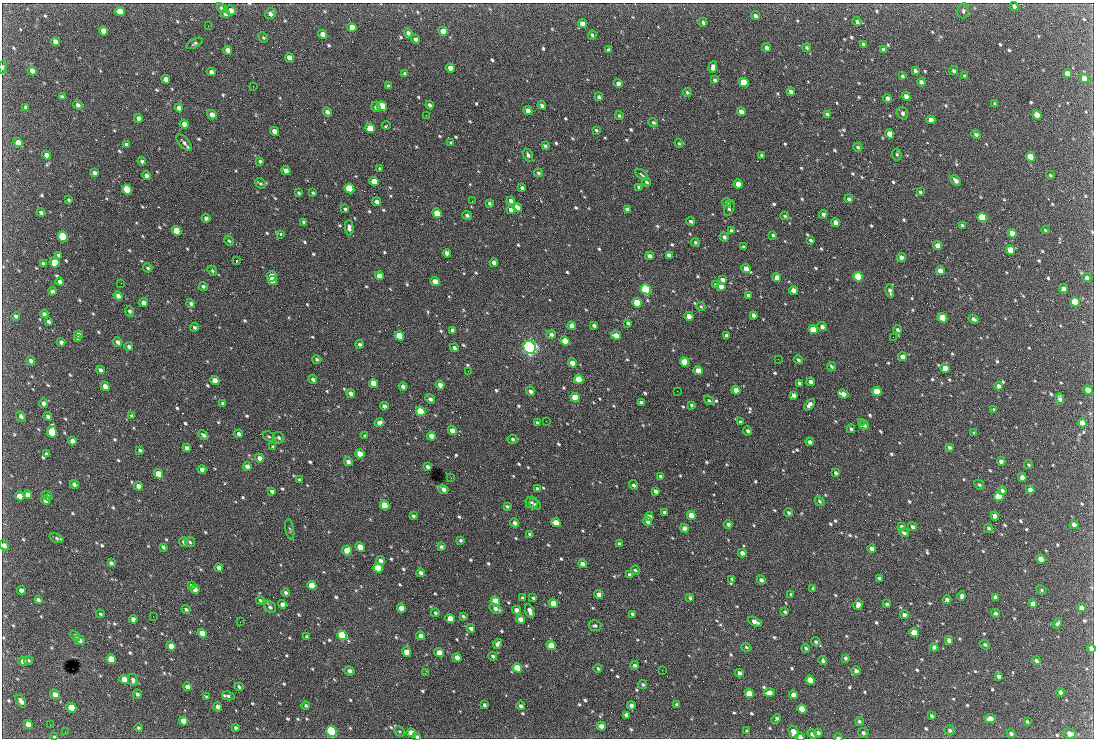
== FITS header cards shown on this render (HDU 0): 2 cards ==
NAXIS1  =                 1092 /fastest changing axis
NAXIS2  =                  736 /next to fastest changing axis

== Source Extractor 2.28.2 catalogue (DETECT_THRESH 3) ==
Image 1092 x 736 px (HDU 0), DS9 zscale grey, 1 PNG px = 1 image px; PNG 1096 x 740 px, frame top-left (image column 1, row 736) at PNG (2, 3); each listed source drawn as its Kron ellipse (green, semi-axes under 4 px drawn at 4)
Background 2840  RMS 49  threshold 146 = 3 sigma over >= 5 px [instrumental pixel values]
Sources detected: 794; of the 794, the 500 brightest by FLUX_AUTO listed and drawn (294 fainter detections omitted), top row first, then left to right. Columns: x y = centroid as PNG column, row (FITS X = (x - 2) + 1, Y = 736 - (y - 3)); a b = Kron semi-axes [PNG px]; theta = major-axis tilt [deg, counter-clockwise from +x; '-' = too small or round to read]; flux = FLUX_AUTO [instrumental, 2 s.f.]
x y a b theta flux
1014 6 4 4 - 1.2e+04
221 8 5 4 - 6.4e+03
231 10 5 5 - 1.9e+04
120 11 5 4 - 6.0e+04
963 11 7 6 - 7.0e+03
225 14 4 4 - 1.3e+04
270 14 6 5 - 1.4e+04
755 16 4 4 - 9.0e+03
703 22 4 4 - 8.7e+03
857 22 5 4 - 8.6e+03
582 24 4 4 - 2.7e+04
208 26 2 2 - 4.8e+03
352 27 5 4 - 4.6e+04
103 31 5 4 - 3.5e+04
443 31 5 4 - 3.2e+04
408 33 4 4 - 1.2e+04
323 34 4 4 - 2.5e+04
592 35 4 3 - 6.0e+03
263 38 5 4 - 4.5e+03
415 39 5 4 - 1.1e+04
55 42 5 4 - 2.0e+04
195 43 9 4 28 5.7e+03
863 44 4 3 - 5.9e+03
766 48 4 3 - 1.4e+04
807 48 4 4 - 5.5e+03
883 49 4 3 - 8.4e+03
228 50 4 4 - 2.5e+04
608 50 4 3 - 6.4e+03
289 58 5 4 - 2.1e+04
3 67 6 3 86 4.5e+03
713 67 6 4 84 1.5e+04
450 68 4 4 - 2.6e+04
32 71 5 4 - 1.6e+04
915 71 4 3 - 8.6e+03
954 71 4 3 - 5.9e+03
211 72 4 3 - 1.2e+04
405 73 4 4 - 6.1e+03
1067 73 5 4 - 3.6e+04
902 76 4 4 - 6.2e+03
965 76 3 3 - 6.3e+03
166 79 4 4 - 1.9e+04
1085 79 5 4 - 4.9e+04
715 80 4 3 - 7.4e+03
744 82 5 4 - 1.3e+05
921 82 4 4 - 1.3e+04
618 83 4 4 - 1.6e+04
253 86 2 2 - 1.9e+04
388 86 4 3 - 5.0e+03
687 92 4 4 - 5.7e+03
791 92 4 3 - 1.2e+04
906 96 4 4 - 2.2e+04
62 97 4 4 - 9.7e+03
599 97 4 4 - 7.0e+03
887 98 4 4 - 1.0e+04
995 104 4 3 - 6.0e+03
78 105 5 4 - 1.1e+04
430 105 4 3 - 9.4e+03
542 105 4 3 - 1.1e+04
382 106 5 4 - 1.4e+05
26 107 4 3 - 6.8e+03
376 107 5 4 - 1.1e+04
179 108 4 4 - 1.6e+04
528 111 5 4 - 3.0e+04
327 112 5 4 - 1.1e+04
741 112 4 4 - 3.0e+04
903 113 6 5 - 9.3e+03
827 114 4 3 - 6.4e+03
212 115 5 4 - 1.7e+04
426 115 2 2 - 1.1e+04
619 115 4 3 - 5.7e+03
1037 115 5 4 - 9.3e+04
138 118 4 4 - 1.6e+04
931 120 4 4 - 2.5e+04
653 122 5 4 - 5.0e+03
184 124 4 4 - 2.0e+04
386 126 4 2 - 4.6e+03
370 128 5 4 - 1.3e+05
596 130 4 3 - 5.0e+03
274 131 4 4 - 2.2e+04
890 134 5 4 - 5.1e+04
976 134 4 3 - 8.1e+03
18 143 5 4 - 3.1e+04
184 143 10 5 -49 1.0e+04
451 143 4 3 - 5.3e+03
679 143 4 4 - 4.4e+03
126 145 4 3 - 9.0e+03
545 146 4 3 - 7.2e+03
858 147 4 4 - 5.4e+03
897 154 6 4 -83 5.9e+03
46 155 4 4 - 1.7e+04
528 155 7 4 -61 8.8e+03
761 155 4 3 - 8.7e+03
1031 157 5 4 - 7.1e+04
142 161 4 3 - 8.0e+03
260 161 4 3 - 5.0e+03
380 169 3 3 - 6.2e+03
286 171 5 4 - 1.9e+04
94 173 4 3 - 8.9e+03
538 173 4 4 - 5.2e+03
146 175 4 4 - 1.1e+04
642 175 7 3 -39 6.1e+03
1050 175 4 3 - 4.6e+03
374 181 5 4 - 5.1e+04
956 181 6 4 -45 1.4e+04
646 182 4 3 - 5.6e+03
261 183 5 4 - 4.9e+03
738 184 4 4 - 3.7e+04
639 187 4 3 - 6.6e+03
349 188 5 4 - 2.3e+05
522 188 4 3 - 8.5e+03
127 190 5 4 - 1.9e+05
920 192 4 3 - 5.3e+03
299 193 3 3 - 4.8e+03
313 193 3 3 - 4.5e+03
849 199 4 4 - 8.9e+03
69 200 3 3 - 4.8e+03
472 201 2 2 - 6.5e+03
511 201 4 3 - 1.4e+04
377 202 4 3 - 1.1e+04
489 203 4 3 - 5.8e+03
727 203 4 4 - 5.3e+03
517 207 5 4 - 2.6e+04
729 208 8 4 70 8.6e+03
345 209 4 3 - 6.2e+03
627 209 4 3 - 8.7e+03
511 210 4 4 - 2.3e+04
41 212 4 4 - 7.4e+03
437 213 5 4 - 7.6e+04
823 214 4 3 - 1.0e+04
467 215 5 4 - 7.9e+03
785 216 4 3 - 4.7e+03
982 217 5 4 - 2.3e+05
206 218 4 3 - 1.1e+04
691 221 4 4 - 6.1e+03
304 222 4 3 - 7.8e+03
836 223 4 4 - 2.4e+04
962 225 3 3 - 5.0e+03
349 228 7 4 -86 1.1e+04
1045 230 4 3 - 4.7e+03
176 231 5 4 - 8.2e+04
731 231 4 3 - 9.8e+03
1012 233 4 4 - 3.9e+04
280 234 3 3 - 7.1e+03
773 235 3 3 - 5.6e+03
63 236 5 4 - 2.8e+05
724 237 5 4 - 7.7e+03
810 240 3 3 - 6.0e+03
229 241 5 3 - 4.9e+03
695 242 4 4 - 5.0e+03
938 245 4 4 - 3.1e+04
744 247 3 3 - 6.3e+03
1010 250 5 4 - 8.5e+04
447 253 4 3 - 1.5e+04
59 255 4 3 - 7.5e+03
669 255 4 4 - 1.4e+04
650 256 4 4 - 1.5e+04
901 257 4 4 - 2.1e+04
236 261 3 2 - 1.1e+05
55 262 5 4 - 1.0e+05
494 263 4 4 - 1.7e+04
43 264 4 3 - 9.2e+03
148 268 5 4 - 5.3e+03
746 269 5 4 - 3.1e+04
212 271 5 4 - 4.7e+03
941 271 4 4 - 3.3e+04
272 276 5 5 - 6.3e+04
379 276 4 4 - 3.5e+04
777 277 4 4 - 2.2e+04
858 277 5 4 - 2.5e+05
1087 278 4 4 - 1.2e+04
272 280 5 4 - 6.9e+04
722 280 4 4 - 1.3e+04
60 282 4 3 - 1.2e+04
435 282 5 4 - 4.1e+04
121 283 2 2 - 9.0e+03
716 285 4 3 - 5.7e+03
203 286 4 4 - 6.7e+03
721 287 4 4 - 2.4e+04
646 289 5 4 - 5.5e+05
1064 289 4 4 - 2.1e+04
793 290 4 4 - 3.0e+04
52 291 4 3 - 9.2e+03
890 291 7 3 -76 9.9e+03
748 295 3 3 - 7.0e+03
118 296 5 4 - 1.6e+04
1075 302 5 4 - 2.0e+05
143 303 5 4 - 1.9e+04
637 303 5 4 - 1.5e+05
191 304 5 4 - 7.6e+03
701 307 5 3 - 4.5e+03
130 311 5 4 - 7.3e+03
44 314 4 3 - 8.7e+03
754 315 4 3 - 1.1e+04
16 316 4 3 - 7.3e+03
689 316 4 4 - 3.5e+04
943 318 5 4 - 9.0e+04
974 319 5 3 - 1.0e+04
48 322 4 3 - 8.0e+03
628 323 4 3 - 6.1e+03
594 325 4 3 - 7.2e+03
571 326 4 4 - 2.1e+04
195 327 4 4 - 6.5e+03
822 327 5 4 - 1.1e+04
452 330 4 3 - 9.6e+03
813 330 5 4 - 8.6e+04
897 330 4 3 - 6.5e+03
78 335 4 4 - 1.2e+04
551 335 5 4 - 9.9e+03
616 335 5 4 - 3.1e+04
726 335 4 3 - 8.2e+03
399 336 5 4 - 1.2e+05
893 337 2 2 - 1.4e+04
77 339 4 3 - 4.9e+03
565 341 5 4 - 9.9e+04
61 342 4 3 - 9.5e+03
118 342 5 4 - 1.1e+04
360 344 4 3 - 7.0e+03
129 346 4 3 - 7.2e+03
530 347 7 6 - 1.3e+06
454 348 4 4 - 8.3e+03
902 357 4 4 - 1.9e+04
316 359 4 4 - 5.3e+03
778 359 2 2 - 1.1e+04
798 360 4 3 - 7.5e+03
31 361 5 4 - 9.1e+03
684 362 5 4 - 1.4e+05
572 363 4 4 - 2.6e+04
831 366 5 4 - 5.9e+03
945 368 5 4 - 4.0e+04
100 370 4 3 - 9.1e+03
468 371 2 2 - 5.7e+03
698 371 5 4 - 3.4e+04
313 379 4 3 - 9.5e+03
579 379 5 4 - 1.1e+05
215 381 5 4 - 4.0e+04
811 382 4 4 - 1.5e+04
374 383 5 4 - 5.5e+04
799 383 4 3 - 1.2e+04
440 385 4 4 - 1.9e+04
105 386 4 4 - 2.3e+04
403 386 4 3 - 1.2e+04
999 386 4 3 - 1.3e+04
736 390 4 4 - 2.8e+04
1088 390 5 4 - 5.4e+04
531 391 4 4 - 1.0e+04
677 391 2 2 - 5.3e+03
877 391 5 4 - 1.4e+05
351 394 4 4 - 1.7e+04
843 394 5 4 - 2.2e+04
793 395 4 4 - 1.2e+04
575 398 5 4 - 8.6e+04
430 399 5 4 - 1.1e+04
1060 399 6 4 -86 1.2e+04
709 400 5 3 - 5.0e+03
43 403 5 4 - 1.0e+04
222 403 4 3 - 5.2e+03
641 403 4 3 - 9.9e+03
691 405 4 3 - 4.6e+03
809 405 6 4 53 1.6e+04
384 406 4 3 - 1.2e+04
994 409 3 3 - 4.8e+03
420 411 5 4 - 1.6e+05
21 416 5 4 - 1.0e+04
48 416 4 3 - 9.2e+03
132 416 4 3 - 5.4e+03
546 421 2 2 - 6.5e+03
741 422 4 3 - 7.7e+03
861 422 3 2 - 6.3e+03
379 423 5 4 - 1.5e+04
537 423 4 3 - 6.5e+03
1082 423 5 4 - 4.4e+04
864 425 5 4 - 9.3e+03
851 429 4 3 - 6.4e+03
452 431 4 4 - 2.9e+04
748 431 4 4 - 9.5e+03
52 432 6 5 - 1.5e+05
974 433 3 3 - 4.6e+03
238 434 4 3 - 1.1e+04
203 435 6 4 -46 7.6e+03
269 436 6 4 -31 5.2e+03
365 436 3 3 - 4.6e+03
431 436 4 4 - 2.9e+04
279 438 6 5 - 7.0e+03
513 439 5 4 - 6.0e+03
72 441 4 4 - 1.4e+04
809 442 4 3 - 1.2e+04
273 447 4 3 - 6.7e+03
950 447 4 3 - 7.2e+03
187 448 4 3 - 1.1e+04
140 450 4 3 - 5.9e+03
46 454 4 4 - 5.4e+03
360 454 5 4 - 4.4e+04
260 458 5 4 - 1.9e+04
1001 461 4 4 - 1.6e+04
348 462 4 3 - 1.2e+04
1029 465 4 4 - 4.8e+03
247 466 4 3 - 1.5e+04
427 467 4 3 - 8.0e+03
202 470 4 4 - 1.7e+04
836 473 4 4 - 6.1e+03
158 474 5 4 - 7.8e+04
661 476 4 3 - 8.1e+03
1022 477 4 4 - 2.1e+04
451 478 2 2 - 5.3e+03
299 480 4 3 - 5.4e+03
74 484 4 3 - 9.0e+03
634 485 5 4 - 7.2e+03
979 485 5 4 - 4.7e+03
139 486 4 4 - 2.2e+04
443 489 5 4 - 1.2e+04
537 489 4 4 - 7.5e+03
1030 490 4 4 - 1.7e+04
272 491 4 3 - 9.2e+03
655 491 4 3 - 1.1e+04
1002 491 4 3 - 1.0e+04
28 495 5 4 - 2.2e+04
20 496 5 4 - 2.6e+04
47 496 6 4 -37 5.1e+03
999 496 5 4 - 1.1e+05
46 500 5 4 - 2.3e+04
820 501 5 4 - 5.6e+03
531 502 6 6 - 6.1e+03
385 505 5 4 - 1.1e+05
535 505 6 5 - 6.0e+03
507 506 4 3 - 5.1e+03
665 512 4 3 - 8.7e+03
789 513 5 4 - 6.3e+03
691 515 5 4 - 5.9e+04
413 516 4 3 - 6.4e+03
995 516 4 4 - 2.3e+04
649 517 4 4 - 1.7e+04
648 521 4 4 - 2.0e+04
514 523 4 4 - 1.2e+04
556 523 5 4 - 7.1e+04
728 524 4 4 - 1.1e+04
1074 525 4 4 - 1.5e+04
902 526 4 3 - 6.6e+03
912 527 4 4 - 8.1e+03
684 528 4 4 - 2.2e+04
988 528 4 4 - 5.1e+03
290 529 10 3 -80 4.5e+03
904 533 5 4 - 6.6e+03
530 534 4 3 - 8.5e+03
57 538 7 4 -25 6.2e+03
460 540 3 3 - 5.3e+03
184 542 5 4 - 5.9e+03
190 542 5 4 - 5.1e+03
619 543 4 3 - 5.7e+03
4 545 5 4 - 1.4e+04
163 547 4 3 - 7.6e+03
360 547 5 4 - 5.5e+04
441 547 3 3 - 6.3e+03
872 549 4 4 - 1.8e+04
347 550 5 5 - 5.0e+04
742 553 4 4 - 1.8e+04
1041 559 5 4 - 4.3e+04
380 560 5 4 - 9.8e+03
111 563 4 3 - 8.0e+03
582 564 4 3 - 1.7e+04
219 568 4 3 - 1.0e+04
378 568 5 4 - 9.0e+04
635 570 5 4 - 4.8e+03
421 573 4 3 - 1.1e+04
630 574 4 3 - 7.8e+03
880 578 4 3 - 1.1e+04
732 579 4 3 - 4.8e+03
761 580 5 4 - 1.1e+04
191 585 4 3 - 4.8e+03
312 585 5 4 - 7.8e+04
813 588 4 3 - 6.5e+03
21 590 4 4 - 1.4e+04
195 590 5 4 - 1.8e+04
1042 590 5 4 - 4.9e+03
286 593 4 3 - 8.0e+03
791 594 3 3 - 5.0e+03
599 595 4 4 - 2.2e+04
962 596 5 4 - 1.0e+04
995 597 4 4 - 1.4e+04
523 598 3 3 - 4.9e+03
533 598 4 3 - 5.4e+03
690 598 4 3 - 5.5e+03
38 600 4 3 - 9.0e+03
260 600 4 3 - 5.5e+03
947 600 4 3 - 9.9e+03
495 601 5 4 - 1.0e+05
553 603 5 4 - 5.4e+04
282 604 4 4 - 1.6e+04
887 604 4 3 - 5.0e+03
1033 604 4 4 - 2.6e+04
858 605 5 4 - 1.3e+04
270 607 6 5 - 8.3e+03
401 608 4 4 - 2.8e+04
1081 608 4 4 - 1.9e+04
186 609 4 4 - 5.9e+03
496 609 7 4 -26 1.3e+04
516 610 4 4 - 1.9e+04
530 611 7 3 -70 1.4e+04
785 612 4 3 - 5.4e+03
435 613 4 4 - 5.4e+03
995 613 4 4 - 7.6e+03
100 614 4 3 - 4.4e+03
632 614 4 3 - 7.1e+03
904 615 4 4 - 1.2e+04
153 616 2 2 - 9.8e+03
463 616 4 3 - 5.3e+03
450 618 4 4 - 3.9e+04
133 619 4 4 - 1.3e+04
520 619 4 4 - 2.0e+04
240 622 3 2 - 4.9e+03
755 622 8 3 -24 2.0e+04
1057 623 5 4 - 7.2e+03
595 626 6 5 - 6.6e+03
471 628 4 3 - 1.2e+04
202 633 5 4 - 3.7e+04
914 633 4 4 - 7.0e+04
342 635 5 4 - 2.8e+05
75 636 6 4 -40 6.3e+03
421 636 4 4 - 1.9e+04
307 637 4 3 - 6.6e+03
80 640 5 4 - 1.3e+04
949 640 4 4 - 1.5e+04
816 642 5 4 - 5.7e+03
497 644 5 4 - 1.0e+04
985 645 5 4 - 6.1e+03
171 646 5 4 - 2.7e+04
551 646 5 4 - 8.0e+04
746 647 5 4 - 4.8e+03
934 647 4 3 - 1.0e+04
806 648 4 3 - 5.4e+03
1091 648 4 4 - 1.4e+04
406 652 5 4 - 4.5e+04
439 653 4 4 - 4.0e+04
493 656 4 3 - 5.9e+03
457 658 4 4 - 2.6e+04
845 658 4 4 - 7.2e+03
111 659 5 4 - 8.4e+04
28 660 5 4 - 4.9e+03
23 661 5 4 - 2.3e+04
823 661 4 4 - 7.5e+03
1036 661 4 4 - 8.6e+03
635 665 4 3 - 7.7e+03
517 668 5 4 - 1.1e+05
598 669 4 3 - 5.1e+03
662 670 2 2 - 6.1e+03
350 671 5 4 - 1.1e+04
856 671 5 4 - 1.1e+04
425 673 4 3 - 5.3e+03
739 673 4 3 - 1.3e+04
999 676 4 3 - 1.1e+04
124 680 5 4 - 5.4e+04
133 680 6 5 - 9.5e+03
810 680 5 4 - 7.9e+04
643 685 5 4 - 5.2e+03
187 687 4 4 - 1.9e+04
239 687 4 3 - 6.0e+03
1060 692 4 4 - 1.1e+04
769 693 5 4 - 2.2e+04
55 694 5 4 - 1.9e+04
137 694 5 4 - 7.4e+03
749 694 5 4 - 9.2e+04
793 695 4 4 - 2.1e+04
228 696 6 4 -12 5.8e+03
206 697 4 3 - 4.5e+03
21 701 7 4 -56 1.6e+04
484 705 4 3 - 5.9e+03
631 705 4 3 - 1.0e+04
677 705 4 3 - 1.0e+04
306 706 4 4 - 5.2e+03
521 706 4 4 - 7.9e+03
218 707 4 4 - 1.6e+04
71 708 5 4 - 1.1e+05
802 709 5 4 - 7.0e+04
626 715 4 3 - 1.3e+04
931 716 4 3 - 4.9e+03
776 719 5 3 - 8.2e+03
990 719 5 4 - 2.0e+04
184 721 5 4 - 4.8e+04
859 721 4 4 - 5.8e+03
1027 721 3 3 - 4.7e+03
28 725 5 4 - 3.2e+04
50 725 2 2 - 4.6e+03
601 726 4 4 - 1.6e+04
139 728 4 3 - 4.7e+03
235 728 4 3 - 5.8e+03
950 730 5 5 - 6.8e+03
331 731 5 5 - 5.5e+05
400 731 6 4 -42 4.8e+03
747 731 4 3 - 4.5e+03
65 732 2 2 - 9.9e+03
793 732 6 4 -64 2.9e+04
411 733 5 4 - 3.5e+04
818 733 4 3 - 9.8e+03
863 733 5 4 - 8.0e+03
1011 733 5 4 - 9.1e+03
812 734 5 4 - 1.1e+04
1070 734 6 5 - 2.4e+04
55 737 4 3 - 7.2e+03
417 737 4 3 - 7.5e+03
800 737 5 3 - 1.4e+04
838 737 4 2 - 5.9e+03
At the frame edge (FLAGS 8, measured only in part): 7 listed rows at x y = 3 67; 4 545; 1091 648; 55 737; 417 737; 800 737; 838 737
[294 fainter detections neither listed nor drawn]